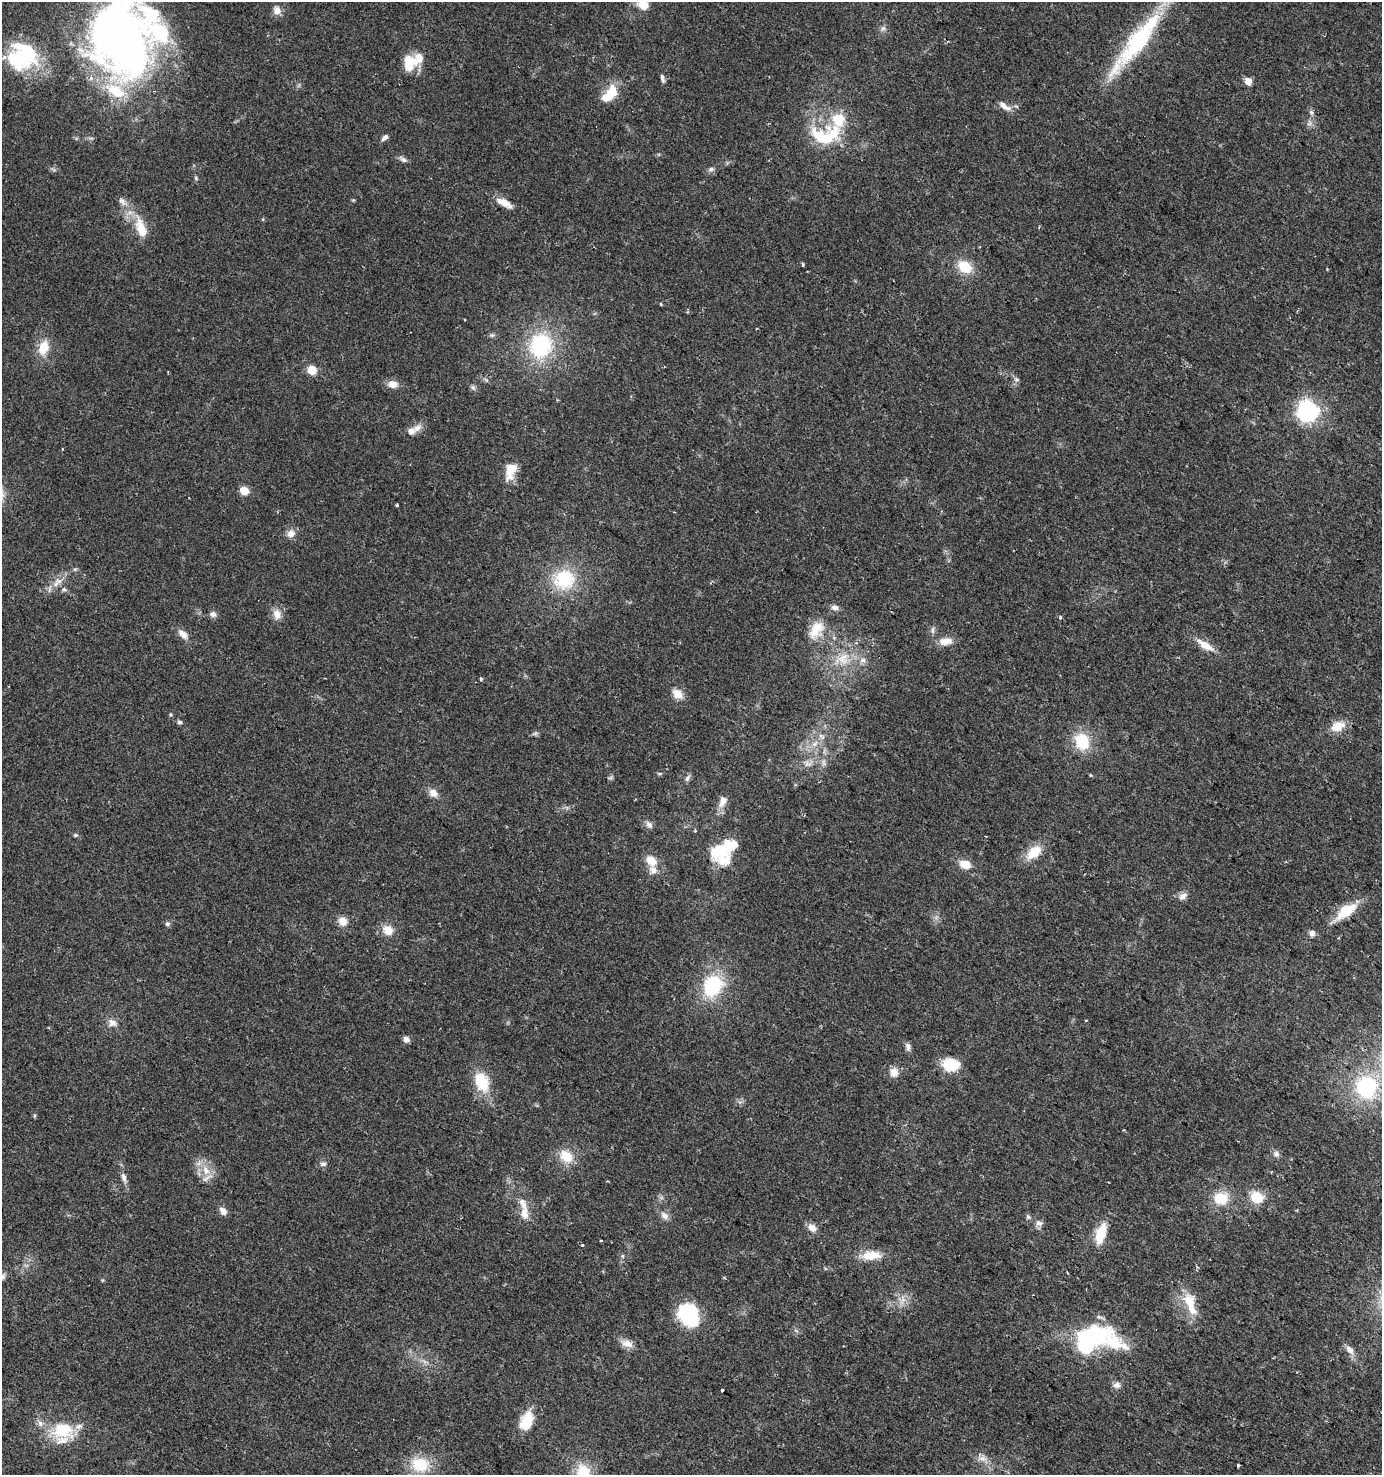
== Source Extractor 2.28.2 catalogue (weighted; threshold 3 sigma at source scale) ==
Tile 6 of 4 x 4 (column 2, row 2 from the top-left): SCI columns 1597-2976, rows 2973-4445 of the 6018 x 5937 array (HDU 1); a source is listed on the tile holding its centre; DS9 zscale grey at full resolution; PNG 1384 x 1477 px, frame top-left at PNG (2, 2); no overlay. Shown black and unused: <1% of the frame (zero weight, under 2 of 3 exposures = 2% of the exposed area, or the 3 px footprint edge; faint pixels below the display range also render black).
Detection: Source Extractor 2.28.2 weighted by HDU 2 'WHT'; one run over the whole footprint, this tile lists its part. Background 0.0616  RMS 0.0082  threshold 0.037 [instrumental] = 3 sigma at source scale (4.5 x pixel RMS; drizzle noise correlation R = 1.50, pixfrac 1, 0.0396/0.0396 arcsec/px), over >= 5 px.
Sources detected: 138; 7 inside a brighter object's white glare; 2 cosmic-ray / hot-pixel residue — not listed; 12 inside a brighter listed object's ellipse — not listed separately; the other 117 listed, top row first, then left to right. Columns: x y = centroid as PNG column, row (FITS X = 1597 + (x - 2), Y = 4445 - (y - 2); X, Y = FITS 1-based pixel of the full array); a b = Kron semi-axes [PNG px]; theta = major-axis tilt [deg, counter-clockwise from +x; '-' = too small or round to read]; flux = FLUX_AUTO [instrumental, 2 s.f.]
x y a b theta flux
643 5 11 10 - 12
277 10 12 10 87 5.3
150 14 120 40 -8 130
883 28 8 6 53 2.1
1139 41 87 19 50 87
117 53 93 47 -35 310
23 56 32 28 20 65
408 61 16 12 -54 16
662 78 12 4 -76 2.4
1248 81 5 5 - 9.9
612 92 20 14 -82 14
1005 106 18 7 -32 5.9
1016 106 6 3 -19 1.1
1311 113 7 6 - 2
838 119 30 20 53 28
822 137 40 18 -22 33
385 138 9 5 41 2.7
403 159 12 6 -33 2.7
711 169 8 5 10 2
196 178 6 5 - 1.2
122 201 15 7 -52 4.3
505 203 19 9 -33 8.2
141 228 27 11 -72 17
803 265 3 3 - 1.7
965 267 17 13 -37 18
661 304 5 3 - 0.59
492 335 6 5 - 1.5
541 345 28 24 72 68
43 348 16 11 71 15
312 370 5 5 - 28
1017 379 7 6 - 2
393 384 12 9 -7 6.8
473 387 8 5 -63 1.9
1307 412 8 7 - 380
411 431 10 8 13 5.3
511 470 21 11 75 14
244 490 5 5 - 25
396 505 3 3 - 1.9
291 533 11 9 50 5.3
564 579 26 24 15 41
59 581 11 7 -14 4.2
64 589 6 6 - 1.7
835 608 10 7 -9 3.5
213 614 8 7 - 3.2
277 614 13 10 -74 7
1060 617 5 3 - 0.76
816 629 25 14 54 17
932 630 10 4 79 1.9
183 634 14 8 -47 5.9
945 641 18 9 6 8.7
1205 645 22 8 -32 11
843 659 23 16 27 20
481 679 4 4 - 0.85
677 694 13 9 -35 8.7
171 715 5 4 - 0.97
180 722 7 5 -2 1.5
1338 726 17 11 21 11
1082 741 19 16 -68 28
815 744 10 6 45 4.4
808 764 12 8 2 4.6
1090 775 5 3 - 0.72
687 778 10 5 57 2.3
433 793 11 8 -36 6.2
723 801 16 9 66 7.1
649 824 10 7 -46 3.2
76 835 5 4 - 1.4
721 849 23 15 10 25
1034 852 20 12 39 16
651 861 15 11 -33 10
965 864 12 9 -18 10
1183 896 11 8 31 4.2
1346 911 24 11 37 23
343 921 10 9 - 7.4
167 924 7 6 - 1.8
388 930 13 12 - 9.6
1312 933 7 7 - 3.1
713 986 22 18 63 51
112 1023 12 9 -31 5.1
406 1039 6 5 - 4.8
908 1046 10 6 -76 2.9
951 1064 17 13 -3 24
894 1072 11 10 - 6.6
482 1082 25 16 -66 24
1366 1087 28 27 - 67
1276 1154 9 7 -48 3
566 1156 16 12 -43 15
323 1164 8 6 8 2.4
206 1170 14 10 -65 10
124 1177 13 6 -72 4
1256 1197 6 6 - 61
1221 1198 17 15 -4 18
223 1211 10 7 -53 4.7
525 1213 17 11 -84 8.7
664 1216 11 8 -31 4.3
1028 1217 6 6 - 1.4
1039 1223 10 7 0 2.9
812 1228 11 8 -40 6.1
1100 1234 18 8 74 24
600 1241 3 3 - 0.73
582 1245 3 3 - 4.9
871 1255 25 11 3 14
2 1277 7 6 - 2.1
903 1300 15 6 70 4.8
1189 1302 20 15 -74 17
688 1314 21 20 - 51
1091 1340 44 25 30 92
627 1343 16 9 -16 6.8
1349 1349 13 8 -52 5.3
1116 1385 9 8 - 3.5
722 1390 3 3 - 5.4
526 1421 23 14 67 19
40 1423 9 6 -75 3.1
63 1430 20 15 -3 34
983 1458 13 7 -24 5
420 1465 19 15 -7 28
1238 1466 4 3 - 2.5
583 1472 20 17 -67 21
Isophote crosses this tile's border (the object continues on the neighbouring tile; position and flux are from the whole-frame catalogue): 4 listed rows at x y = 643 5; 150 14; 2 1277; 583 1472